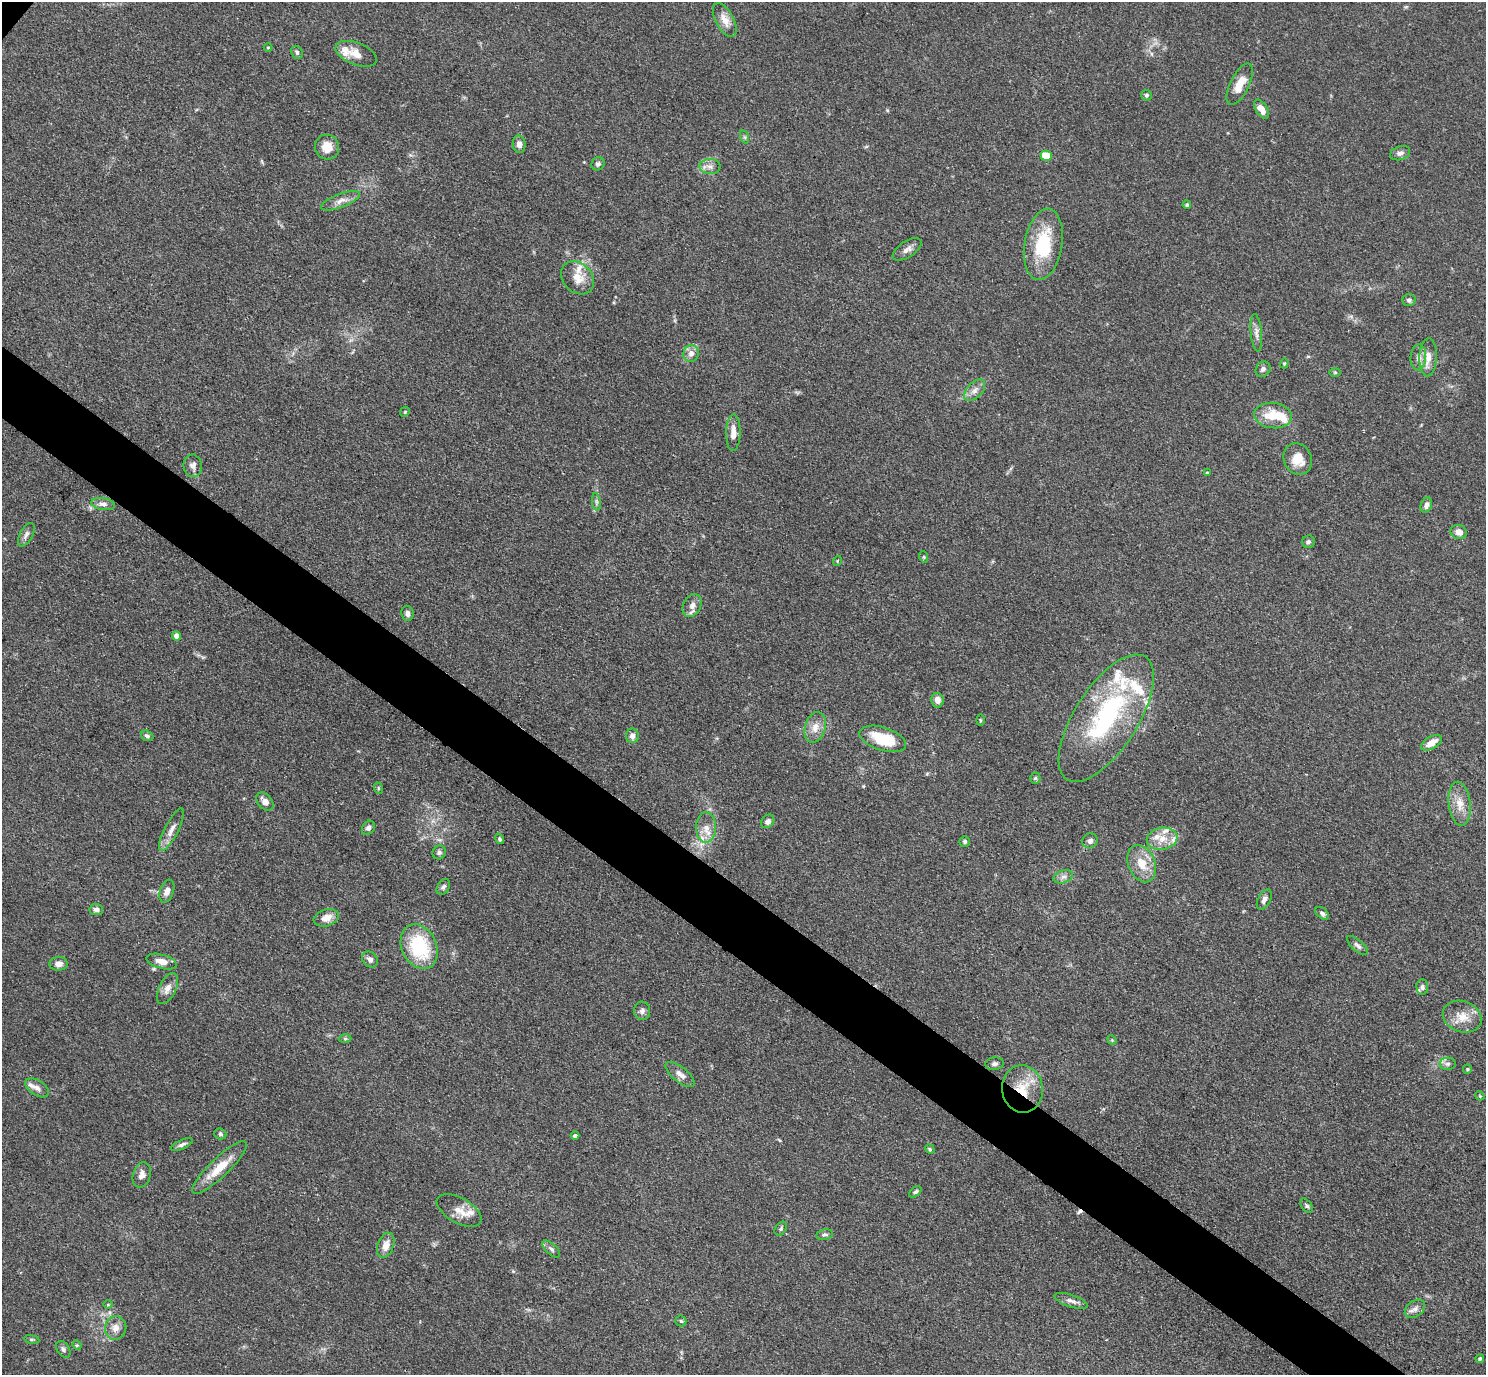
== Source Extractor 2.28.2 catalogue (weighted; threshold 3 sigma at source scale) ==
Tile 6 of 4 x 4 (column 2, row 2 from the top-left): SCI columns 1487-2970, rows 3043-4415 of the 5940 x 5944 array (HDU 1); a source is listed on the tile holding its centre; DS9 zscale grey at full resolution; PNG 1488 x 1377 px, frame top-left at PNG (2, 2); each listed source drawn as its Kron ellipse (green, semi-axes under 4 px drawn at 4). Shown black and unused: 5% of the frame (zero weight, under 3 of 4 exposures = <1% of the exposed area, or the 3 px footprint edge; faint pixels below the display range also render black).
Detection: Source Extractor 2.28.2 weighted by HDU 2 'WHT'; one run over the whole footprint, this tile lists its part. Background 0.0727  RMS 0.0056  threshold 0.0253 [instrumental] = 3 sigma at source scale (4.5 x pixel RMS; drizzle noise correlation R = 1.50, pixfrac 1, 0.05/0.05 arcsec/px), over >= 5 px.
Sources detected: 131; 1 inside a brighter object's white glare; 1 cosmic-ray / hot-pixel residue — neither listed nor drawn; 15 inside a brighter listed object's ellipse — not listed separately; the other 114 listed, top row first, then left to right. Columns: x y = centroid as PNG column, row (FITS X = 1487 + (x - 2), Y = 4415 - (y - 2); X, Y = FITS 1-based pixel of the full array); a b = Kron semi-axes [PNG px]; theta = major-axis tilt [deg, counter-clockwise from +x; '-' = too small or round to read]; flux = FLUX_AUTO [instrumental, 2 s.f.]
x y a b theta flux
725 20 19 9 -62 6.1
268 47 4 3 - 0.47
297 52 7 5 -66 1.2
356 54 22 11 -21 6.8
1240 84 22 9 63 8.5
1146 95 5 5 - 0.98
1262 109 11 5 -57 5.8
745 137 7 4 -71 0.93
519 144 8 6 -85 3.2
327 147 12 12 - 8
1400 153 10 7 19 2.6
1046 156 6 5 - 17
598 164 7 6 - 1.4
710 166 10 7 -1 3
341 201 20 7 21 4.2
1187 205 4 4 - 0.84
1043 244 36 19 81 32
907 249 16 8 33 3.3
578 278 18 14 -46 8.3
1409 300 6 6 - 1.3
1256 333 19 5 -84 3.2
691 353 8 7 - 3.8
1418 357 13 8 85 3.3
1428 357 19 9 87 6
1284 363 5 4 - 0.65
1263 369 8 7 - 1.8
1335 372 6 4 0 0.67
975 390 13 7 46 3.5
405 412 5 4 - 0.63
1273 415 19 12 -8 14
733 433 18 7 89 5.9
1298 459 16 14 -62 9.9
193 466 11 9 -82 3
1207 473 3 3 - 0.52
596 502 9 4 -82 1.3
103 504 12 6 -8 2.5
1426 505 8 5 69 2.3
1459 532 8 7 - 3.6
26 535 13 6 61 2.4
1308 542 6 6 - 1.3
924 557 6 3 -72 0.57
837 561 5 3 - 0.43
692 606 12 8 63 3.5
407 613 7 6 - 2
177 636 4 4 - 3.7
937 700 7 6 - 3.5
1106 718 73 31 57 84
980 720 6 4 -89 0.58
815 727 16 10 73 6
147 736 6 5 - 1.4
632 736 7 6 - 3.3
883 739 24 11 -18 22
1431 743 11 6 31 5.6
1035 778 5 5 - 0.85
378 788 6 3 -72 0.7
265 801 10 7 -49 3.8
1460 804 22 11 -83 7.6
768 821 7 6 - 1.9
706 827 15 10 89 6
368 828 7 6 - 1.5
171 830 24 6 63 4.8
500 839 5 4 - 0.93
1162 839 15 11 10 7.5
1090 841 8 7 - 2.2
965 842 5 5 - 1.1
439 852 7 6 - 1.5
1142 864 19 13 -67 11
1063 877 10 6 18 2.3
443 887 8 5 55 1.5
167 891 12 7 71 2.9
1264 899 11 6 62 2.5
96 909 7 5 -7 2.2
1322 913 8 5 -40 1.5
326 918 13 8 17 5.3
1358 946 13 5 -42 1.9
419 947 23 17 -64 36
370 959 8 7 - 2.5
162 961 16 7 -15 5.5
59 964 9 7 4 3.4
1422 987 7 6 - 1.5
167 989 17 8 64 4.1
642 1011 9 8 - 2.2
1462 1017 20 15 -22 9.2
345 1039 6 4 0 0.82
1112 1040 5 4 - 0.57
994 1064 9 6 7 1.7
1448 1064 8 6 2 1.5
1467 1069 5 4 - 0.63
680 1074 18 7 -39 3.8
37 1088 13 7 -33 2.9
1022 1089 24 20 -80 18
1480 1096 5 3 - 0.53
220 1134 6 5 - 1.2
575 1136 4 3 - 1.2
182 1144 12 4 24 1.8
930 1149 5 4 - 0.9
220 1167 36 9 44 13
142 1175 13 9 73 3.7
915 1192 7 4 37 1.3
1307 1206 8 5 -54 1.2
459 1210 25 12 -30 7.4
781 1229 8 5 51 1.1
825 1235 8 5 10 1.4
386 1245 13 8 70 5.4
551 1249 11 5 -43 1.6
1071 1301 17 6 -19 2.8
108 1305 5 3 - 0.48
1415 1309 11 7 38 2.9
681 1321 5 5 - 1
116 1328 12 10 75 4.6
32 1339 8 4 -8 0.82
77 1345 5 4 - 0.66
63 1349 9 6 -58 1.6
1480 1359 4 4 - 1
Overlapping masked pixels (flux is a lower limit): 1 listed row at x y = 1022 1089